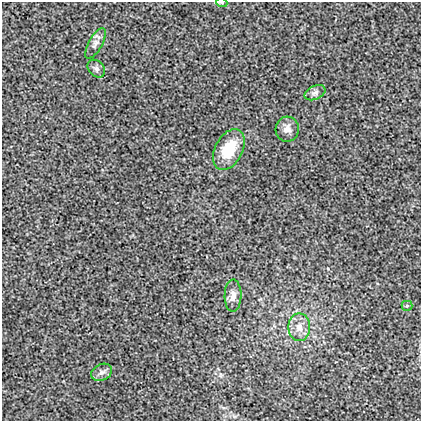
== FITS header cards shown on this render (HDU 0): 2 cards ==
NAXIS1  =                  419
NAXIS2  =                  419

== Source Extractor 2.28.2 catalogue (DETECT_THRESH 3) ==
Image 419 x 419 px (HDU 0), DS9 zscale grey, 1 PNG px = 1 image px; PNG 423 x 423 px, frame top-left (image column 1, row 419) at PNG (2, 2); each listed source drawn as its Kron ellipse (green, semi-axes under 4 px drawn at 4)
Background 0.00407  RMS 0.018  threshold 0.0531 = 3 sigma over >= 5 px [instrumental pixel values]
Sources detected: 10; all 10 listed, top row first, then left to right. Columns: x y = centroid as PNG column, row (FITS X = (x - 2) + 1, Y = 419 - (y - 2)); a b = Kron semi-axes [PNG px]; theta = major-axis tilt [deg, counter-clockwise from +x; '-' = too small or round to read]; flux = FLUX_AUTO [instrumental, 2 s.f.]
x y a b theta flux
222 3 5 3 - 1.3
95 43 17 6 60 6.4
96 69 10 7 -46 3.9
315 93 11 6 25 4.9
287 129 12 11 - 8.9
229 150 22 13 62 39
233 295 16 8 89 8
407 306 5 5 - 1.6
299 327 14 10 -89 12
102 372 11 8 26 5.5
At the frame edge (FLAGS 8, measured only in part): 1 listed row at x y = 222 3